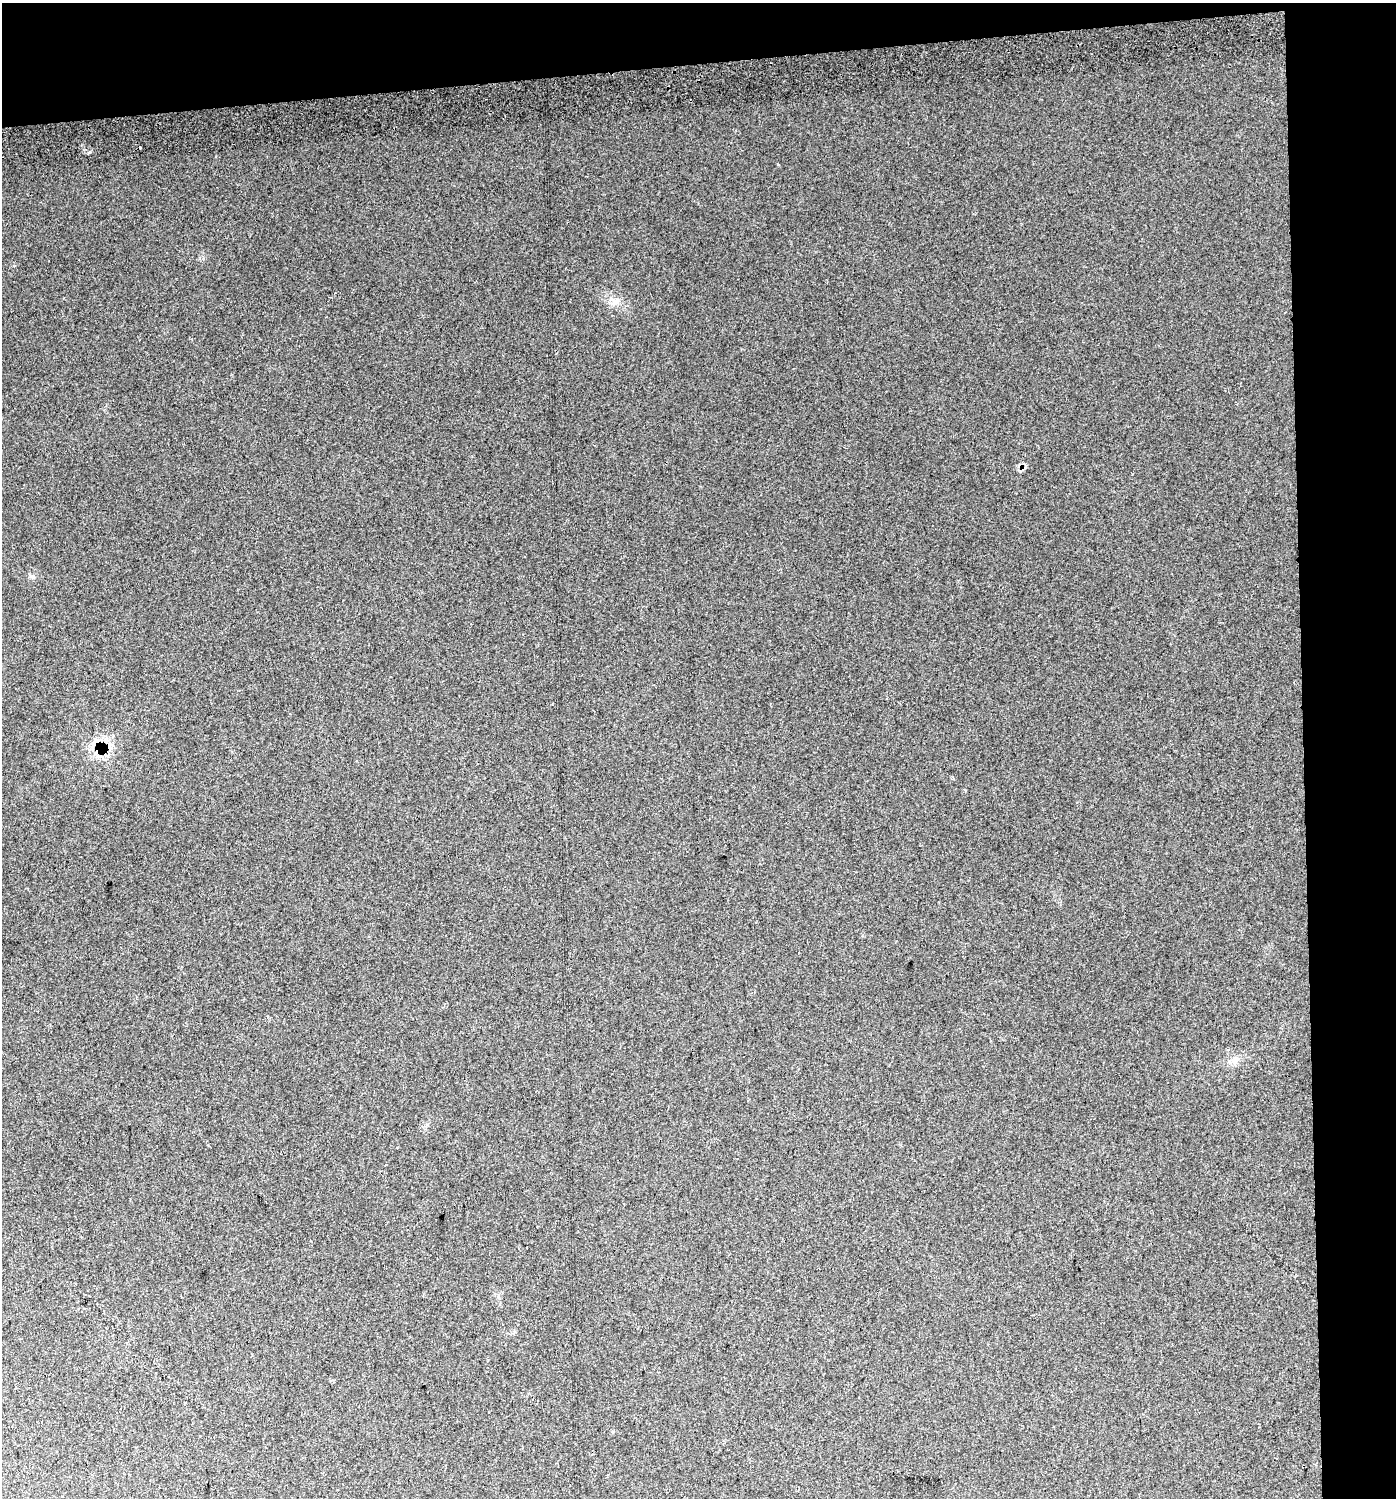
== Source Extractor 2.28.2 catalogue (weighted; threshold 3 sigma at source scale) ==
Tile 3 of 3 x 3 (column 3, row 1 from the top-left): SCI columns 2834-4227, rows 3034-4529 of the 4231 x 4570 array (HDU 1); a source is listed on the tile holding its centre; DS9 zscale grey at full resolution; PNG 1398 x 1500 px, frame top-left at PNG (2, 3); no overlay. Shown black and unused: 11% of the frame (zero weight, under 2 of 3 exposures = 5% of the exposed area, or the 3 px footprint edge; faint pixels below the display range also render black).
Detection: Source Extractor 2.28.2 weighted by HDU 2 'WHT'; one run over the whole footprint, this tile lists its part. Background 0.034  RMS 0.012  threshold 0.0541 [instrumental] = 3 sigma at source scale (4.5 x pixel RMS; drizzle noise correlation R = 1.50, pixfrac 1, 0.0396/0.0396 arcsec/px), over >= 5 px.
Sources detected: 7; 3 cosmic-ray / hot-pixel residue — not listed; the other 4 listed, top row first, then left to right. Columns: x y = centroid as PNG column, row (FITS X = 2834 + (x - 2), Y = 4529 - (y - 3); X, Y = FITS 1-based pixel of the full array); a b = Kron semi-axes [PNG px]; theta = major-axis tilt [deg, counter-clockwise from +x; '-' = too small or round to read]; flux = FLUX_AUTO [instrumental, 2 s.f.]
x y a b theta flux
615 301 12 3 35 3.1
33 576 8 3 -19 2.2
98 751 14 8 31 13
1234 1061 7 4 19 3.6
Overlapping masked pixels (flux is a lower limit): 1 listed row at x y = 98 751